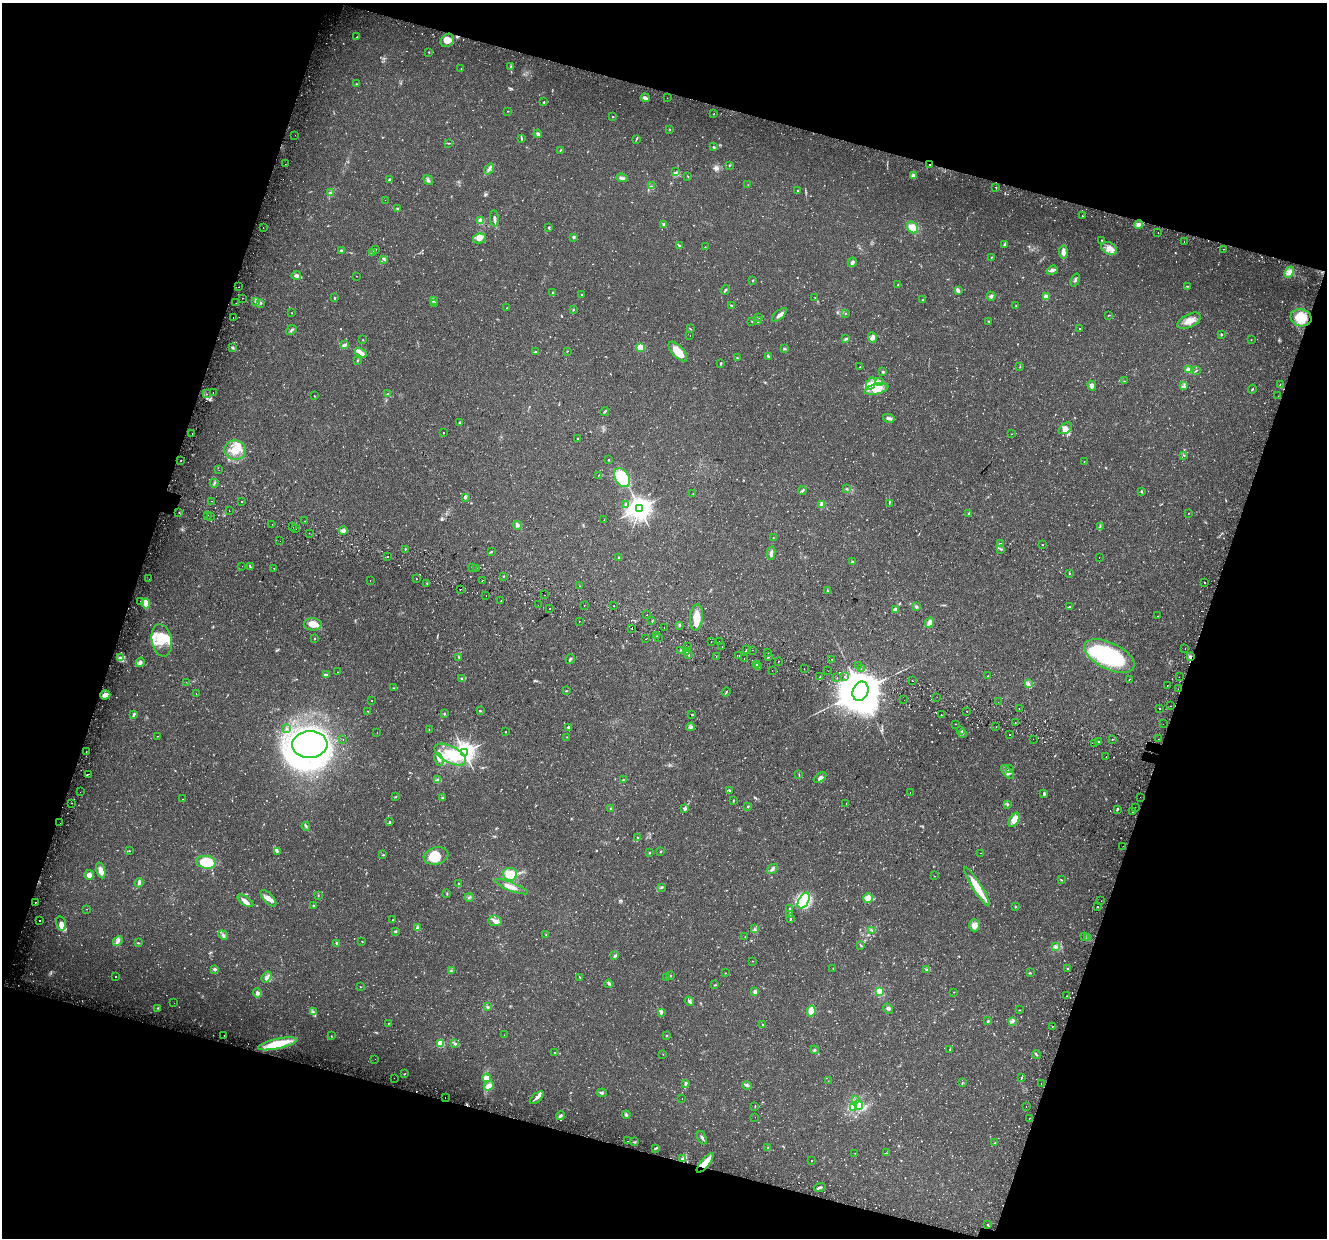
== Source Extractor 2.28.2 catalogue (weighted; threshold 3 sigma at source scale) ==
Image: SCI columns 77-5375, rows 354-5297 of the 5443 x 5590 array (HDU 1 of 3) = the unmasked area's bounding box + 8 px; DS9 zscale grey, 4 x 4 block average (1 PNG px = mean of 4 x 4 image px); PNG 1329 x 1240 px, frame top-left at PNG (2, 3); each listed source drawn as its Kron ellipse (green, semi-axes under 4 px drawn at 4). Shown black and unused: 36% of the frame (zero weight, under 2 of 3 exposures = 5% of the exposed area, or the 3 px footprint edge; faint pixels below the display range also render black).
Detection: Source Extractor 2.28.2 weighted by HDU 2 'WHT'. Background 0.0371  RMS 0.0039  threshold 0.0178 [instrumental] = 3 sigma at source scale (4.5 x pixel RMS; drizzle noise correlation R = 1.50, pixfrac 1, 0.0396/0.0396 arcsec/px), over >= 5 px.
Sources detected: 1122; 39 too faint to see at this stretch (4 x 4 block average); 7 inside a brighter object's white glare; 51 cosmic-ray / hot-pixel residue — neither listed nor drawn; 20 coinciding with a brighter row at this scale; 45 inside a brighter listed object's ellipse — not listed separately; of the other 960, all 500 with FLUX_AUTO >= 0.886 (the completeness limit of this list) listed and drawn (460 fainter detections not listed), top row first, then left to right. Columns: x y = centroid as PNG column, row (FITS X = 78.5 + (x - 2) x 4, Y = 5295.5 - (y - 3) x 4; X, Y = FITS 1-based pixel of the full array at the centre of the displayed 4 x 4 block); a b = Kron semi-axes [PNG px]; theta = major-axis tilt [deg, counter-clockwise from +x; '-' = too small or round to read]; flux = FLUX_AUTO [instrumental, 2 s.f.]
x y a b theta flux
357 37 2 2 - 0.97
447 40 7 6 - 22
429 52 2 2 - 1.8
511 66 2 2 - 1.9
461 68 2 2 - 1.1
356 84 2 2 - 1
645 98 5 2 - 11
667 98 2 2 - 1.4
544 102 3 2 - 1.6
508 111 2 2 - 0.96
714 114 2 2 - 1.9
612 117 2 2 - 1.2
670 129 2 2 - 1.3
538 134 4 3 - 5.8
295 135 2 2 - 1.7
521 138 3 2 - 2
636 139 3 2 - 1.5
449 143 2 2 - 1.1
713 147 3 2 - 2.5
561 150 4 2 - 1.9
285 164 2 2 - 1
930 165 2 2 - 1.1
729 166 2 2 - 1.1
489 169 6 3 54 6.3
676 172 3 2 - 2.8
913 175 3 2 - 6.6
688 176 2 2 - 0.96
622 178 6 3 -5 6.3
389 180 3 2 - 2.4
428 180 5 3 - 5.3
748 185 3 2 - 0.95
651 186 3 2 - 2.7
996 187 2 2 - 3.8
797 191 3 2 - 1.8
331 193 3 2 - 2.1
385 200 2 2 - 1.2
397 209 3 2 - 2.4
1082 216 2 2 - 1.9
494 218 8 2 -86 5.6
481 221 2 2 - 86
664 224 2 2 - 3.1
1139 225 4 3 - 8.8
549 227 2 2 - 3.5
263 228 2 2 - 1.1
912 228 6 5 - 25
1158 233 2 2 - 1.5
573 237 4 2 - 3.1
480 238 7 5 11 20
1101 240 3 2 - 1.3
1184 242 2 2 - 1.6
1004 244 3 2 - 3.5
679 245 3 2 - 2.2
705 247 2 2 - 0.9
1109 248 8 5 -26 17
1223 249 2 2 - 1
375 250 3 2 - 1.2
341 251 2 2 - 13
373 252 3 2 - 3.5
1063 252 6 4 -87 10
992 257 2 2 - 0.94
384 259 3 2 - 3.7
852 262 5 3 - 7
1052 270 6 2 19 8.8
1289 272 6 4 65 12
296 275 5 2 - 11
356 276 2 2 - 0.96
753 280 3 2 - 1.6
1075 280 6 2 71 4
898 284 2 2 - 0.96
1187 286 3 2 - 1.6
239 287 2 2 - 2.2
725 290 4 3 - 3
958 291 4 2 - 8.4
552 292 2 2 - 1.8
582 295 2 2 - 1.6
991 296 4 3 - 4.7
1046 297 2 2 - 72
242 298 2 2 - 1.7
335 298 3 2 - 1.9
815 298 2 2 - 1.1
922 300 2 2 - 1.7
256 301 4 3 - 4.7
433 301 2 2 - 1.4
236 303 2 2 - 1.4
260 303 4 2 - 2.3
435 303 3 2 - 1.8
1016 305 3 2 - 1
732 306 2 2 - 0.92
507 308 2 2 - 1.3
573 310 2 2 - 1.7
291 313 2 2 - 0.97
846 313 2 2 - 1.2
779 315 9 3 42 8.7
1108 315 2 2 - 0.91
759 317 2 2 - 1.1
233 318 2 2 - 2.6
1301 318 10 8 -14 56
752 321 2 2 - 1.3
757 321 3 2 - 2.2
989 321 3 2 - 2
1189 321 13 6 26 23
1080 328 2 2 - 1.3
690 329 2 2 - 1.3
291 330 6 2 39 3.4
690 335 2 2 - 1.4
1221 335 3 2 - 1.9
872 338 5 3 - 7.3
846 339 3 2 - 4
1251 339 2 2 - 0.94
363 340 2 2 - 1.2
345 345 3 2 - 3.7
233 347 4 2 - 2.6
640 347 2 2 - 120
784 349 3 2 - 2.6
536 351 3 2 - 1.5
567 351 2 2 - 1.1
678 352 12 5 -48 46
361 353 6 2 -35 20
768 357 3 2 - 2
737 358 2 2 - 1.3
357 360 2 2 - 1.2
721 364 3 2 - 1.6
860 366 2 2 - 3
1020 367 2 2 - 1.2
1189 370 2 2 - 82
1196 370 3 2 - 1.6
882 371 3 2 - 1.9
880 381 2 2 - 0.89
1125 381 3 2 - 1.2
871 384 7 3 65 9.5
1280 384 2 2 - 1
1184 385 3 2 - 2
1092 386 5 4 - 8.1
876 389 12 5 13 24
1252 389 4 2 - 1.9
213 392 2 2 - 2.7
207 394 2 2 - 0.9
388 394 2 2 - 1.4
314 396 2 2 - 1
1278 396 2 2 - 1
605 411 4 2 - 3
889 418 6 3 -13 7.4
460 423 4 2 - 3.2
1065 428 7 4 36 13
192 433 2 2 - 2
443 433 2 2 - 2
1011 434 2 2 - 1.2
577 438 2 2 - 4.3
235 450 11 10 - 35
1184 455 3 2 - 1.8
608 460 2 2 - 1.9
181 461 2 2 - 5.8
1084 461 2 2 - 1
219 470 2 2 - 1.8
598 475 2 2 - 1
622 478 10 7 -58 85
214 483 4 2 - 3.2
847 489 2 2 - 1
802 490 4 2 - 2.3
1141 491 3 2 - 1.7
693 494 2 2 - 1.2
466 498 2 2 - 1.3
211 501 2 2 - 2.5
242 502 2 2 - 15
889 503 2 2 - 0.92
626 504 2 2 - 5.8
822 504 4 3 - 5.5
639 508 4 3 - 2000
229 511 2 2 - 1.1
179 513 2 2 - 1
969 513 2 2 - 2.2
1188 513 2 2 - 1.1
208 515 2 2 - 8
210 517 2 2 - 21
604 520 2 2 - 1.2
304 521 2 2 - 2.7
272 524 2 2 - 3.9
517 525 4 3 - 7.6
1100 526 3 2 - 1.9
292 527 2 2 - 4.7
296 528 2 2 - 1
343 531 4 3 - 5.6
309 533 2 2 - 2
773 538 2 2 - 0.97
280 541 2 2 - 1.6
1000 543 2 2 - 0.98
1042 545 2 2 - 1.1
405 549 2 2 - 1.3
1001 549 2 2 - 1.4
491 552 2 2 - 1.8
771 553 6 3 78 8.6
388 557 2 2 - 0.91
1099 557 2 2 - 1.3
619 558 2 2 - 1.9
853 562 3 2 - 2.6
242 566 2 2 - 1.3
250 566 3 2 - 1.4
472 568 2 2 - 6.6
476 568 2 2 - 4.1
274 569 2 2 - 3.5
1069 574 2 2 - 1.4
503 576 2 2 - 3.6
149 579 2 2 - 1.2
417 579 2 2 - 6.1
482 580 2 2 - 2.2
370 581 2 2 - 1.1
427 583 2 2 - 1.2
1204 583 2 2 - 15
579 586 2 2 - 3.1
460 589 2 2 - 15
828 591 3 2 - 2.1
486 595 2 2 - 6.9
545 595 2 2 - 1.5
140 601 2 2 - 1
501 601 2 2 - 3.7
146 603 5 3 - 23
538 605 2 2 - 1.2
584 605 2 2 - 2.4
614 606 2 2 - 2.1
916 607 2 2 - 1.4
1069 607 3 2 - 1.6
550 609 2 2 - 2.9
895 610 2 2 - 32
647 615 2 2 - 1.2
1158 616 2 2 - 1.3
696 617 13 6 84 33
579 621 2 2 - 1.3
652 621 2 2 - 1.5
930 622 6 4 64 12
313 624 9 6 1 22
679 625 4 2 - 2
632 628 2 2 - 10
664 628 2 2 - 1.3
657 636 2 2 - 2.4
658 637 2 2 - 1.5
315 639 2 2 - 1.5
646 639 2 2 - 2
162 640 16 10 -80 48
719 641 2 2 - 1.3
711 642 2 2 - 1.6
687 647 2 2 - 1.1
722 647 2 2 - 1.1
1185 648 2 2 - 1.2
746 649 2 2 - 1.1
681 650 3 2 - 1.8
752 650 2 2 - 0.98
686 652 2 2 - 1.7
768 653 2 2 - 0.9
689 655 3 2 - 2.3
739 655 2 2 - 2.4
716 656 2 2 - 1.3
1109 656 27 13 -26 240
459 657 4 2 - 2.3
768 657 3 2 - 2.5
1190 657 3 2 - 4.2
120 658 4 2 - 7.2
570 659 5 2 - 4.1
744 659 2 2 - 20
831 659 2 2 - 2.3
778 661 2 2 - 2
140 662 5 3 - 6.8
756 664 2 2 - 2.8
758 666 2 2 - 6.9
858 666 2 2 - 1.3
804 668 2 2 - 1.7
861 669 2 2 - 3.1
772 670 2 2 - 2.3
828 671 2 2 - 1.1
338 672 2 2 - 0.95
326 675 4 2 - 2.8
844 676 2 2 - 37
988 676 2 2 - 1.1
820 677 2 2 - 1.4
837 677 2 2 - 2.7
1179 677 2 2 - 1.5
461 678 3 2 - 2.3
1129 679 2 2 - 1.3
912 681 2 2 - 2.5
186 682 2 2 - 1.2
1029 684 3 2 - 4.2
1167 685 2 2 - 0.97
394 688 2 2 - 1.1
1178 689 2 2 - 0.95
566 691 3 2 - 2
860 691 10 7 68 13000
726 692 5 2 - 1.7
196 694 2 2 - 3.3
105 695 5 4 - 20
937 697 2 2 - 0.98
372 700 2 2 - 3.7
904 700 2 2 - 1.5
998 702 2 2 - 1.6
1170 706 2 2 - 2.5
1019 708 2 2 - 6.8
1159 709 2 2 - 26
368 711 2 2 - 1.7
480 711 3 2 - 1.7
967 712 2 2 - 0.98
134 714 4 2 - 5.3
444 714 2 2 - 1.5
692 714 3 2 - 1.7
941 715 2 2 - 1.9
1015 722 2 2 - 0.98
955 724 2 2 - 0.99
1163 724 2 2 - 1.8
568 727 3 2 - 2.9
691 727 4 3 - 6.3
996 727 2 2 - 1.6
286 728 2 2 - 0.9
429 729 2 2 - 1.5
961 730 2 2 - 1.2
506 732 2 2 - 1.2
377 733 2 2 - 1.5
963 733 3 3 - 2.6
1009 735 2 2 - 1.4
158 736 2 2 - 1.5
567 737 2 2 - 1
1033 739 2 2 - 0.93
1113 739 2 2 - 1
1158 739 2 2 - 2
343 740 2 2 - 1.2
1099 742 2 2 - 43
1095 743 2 2 - 1.9
310 745 17 13 4 900
86 752 2 2 - 1.7
464 752 3 3 - 1600
450 754 17 8 -27 77
1106 756 2 2 - 41
439 760 7 3 -71 9.2
1010 769 2 2 - 0.9
1008 772 8 4 -51 11
88 774 2 2 - 1.1
799 775 2 2 - 1
820 778 7 3 32 7.6
623 779 3 2 - 1.2
438 780 4 3 - 8.4
729 790 3 2 - 2.4
80 792 2 2 - 2.6
910 793 2 2 - 1.3
1044 794 4 2 - 4
395 797 2 2 - 1.1
1140 797 2 2 - 3.4
442 798 2 2 - 2.7
183 799 2 2 - 1.4
733 801 2 2 - 1.3
71 803 2 2 - 1
846 803 2 2 - 1.1
1007 804 3 2 - 1.7
748 806 3 2 - 1.8
1135 807 2 2 - 1.4
611 809 3 2 - 4.9
685 809 3 2 - 6.2
1117 809 3 2 - 3.5
1132 812 2 2 - 1.4
1014 820 8 4 57 26
390 822 3 2 - 2.9
60 823 2 2 - 1.1
306 826 4 2 - 1.6
637 838 2 2 - 2.5
1123 846 2 2 - 1.9
129 851 2 2 - 1.5
277 851 3 2 - 2.1
660 851 2 2 - 1.7
649 853 2 2 - 4.1
980 853 2 2 - 3.2
383 855 3 2 - 1.8
436 856 12 8 15 64
206 862 10 6 -9 99
772 869 6 3 36 6
101 870 8 3 -75 18
510 874 7 6 - 35
89 875 5 4 - 9.4
934 876 2 2 - 1.1
1061 880 3 2 - 1.4
139 883 4 3 - 6.7
458 883 2 2 - 1.2
511 887 18 3 -21 20
662 887 4 2 - 1.8
977 887 23 4 -58 53
447 893 2 2 - 1.5
318 895 2 2 - 1.2
469 897 4 2 - 3.2
268 898 10 4 -47 12
868 898 5 5 - 24
245 901 9 4 -34 12
804 901 8 5 60 120
1101 901 2 2 - 1.6
36 902 2 2 - 2.1
313 906 2 2 - 4.7
1015 906 2 2 - 2
1098 907 2 2 - 1.2
86 909 2 2 - 1
790 909 2 2 - 3
790 915 4 3 - 4.3
790 919 4 2 - 2.3
393 920 3 2 - 1.6
40 921 2 2 - 1.8
495 921 6 5 - 9.4
61 923 7 5 -75 9.9
974 925 6 5 - 18
417 928 3 2 - 3.3
755 929 2 2 - 1.9
872 930 4 2 - 2.8
395 931 3 2 - 2.5
223 935 5 2 - 4.6
546 935 3 2 - 1.2
1084 936 2 2 - 1
745 937 2 2 - 1.1
1088 937 4 3 - 4.8
118 941 5 2 - 5.1
362 942 2 2 - 1.4
138 943 3 2 - 2.2
337 943 2 2 - 18
861 945 4 2 - 1.7
1055 947 4 3 - 4.7
615 956 3 2 - 4.1
752 961 2 2 - 0.89
833 968 2 2 - 1.1
1068 968 2 2 - 1.5
215 969 2 2 - 21
926 969 3 2 - 2.1
451 971 2 2 - 1.6
725 973 2 2 - 1.6
1030 973 2 2 - 1.3
671 975 2 2 - 2.1
115 977 2 2 - 1
267 977 6 4 52 7.9
580 977 2 2 - 1.6
667 978 2 2 - 1.1
609 984 4 3 - 4.1
715 985 3 2 - 1.7
360 987 2 2 - 0.89
755 992 2 2 - 31
879 992 4 3 - 22
954 992 2 2 - 0.91
258 993 5 3 - 6.6
1066 996 2 2 - 3.1
689 1001 5 3 - 5.2
174 1003 2 2 - 1.1
488 1007 3 2 - 2.4
158 1008 2 2 - 2.4
888 1009 5 3 - 4.6
1019 1010 3 2 - 1
811 1011 5 4 - 25
313 1012 4 3 - 4.4
661 1012 4 2 - 6.5
988 1021 2 2 - 2.5
1013 1021 3 2 - 2.4
388 1023 2 2 - 0.95
762 1025 3 2 - 2
1052 1026 2 2 - 2.7
224 1035 2 2 - 1.9
504 1035 2 2 - 1.3
666 1035 2 2 - 1.5
331 1036 2 2 - 0.98
441 1043 2 2 - 140
277 1044 20 5 12 81
455 1044 4 2 - 2.6
814 1050 4 2 - 3
950 1050 2 2 - 0.92
554 1053 2 2 - 3.8
663 1054 2 2 - 0.98
1036 1054 4 2 - 2.6
375 1059 2 2 - 1.1
405 1074 2 2 - 1
394 1078 2 2 - 1.3
487 1078 4 4 - 17
1021 1078 4 2 - 2.2
828 1081 2 2 - 0.94
962 1082 2 2 - 1.2
686 1083 3 2 - 5.9
1041 1083 2 2 - 0.92
489 1086 5 3 - 17
747 1086 5 2 - 3.4
602 1093 5 2 - 3.5
445 1098 2 2 - 1.3
537 1098 8 2 41 8.6
682 1099 2 2 - 1.1
855 1100 2 2 - 0.91
859 1105 5 4 - 9.7
755 1106 2 2 - 1.1
1026 1107 2 2 - 4.1
853 1108 3 2 - 5
560 1115 4 2 - 5.8
626 1115 4 3 - 3.3
755 1117 2 2 - 1
1029 1119 2 2 - 1.4
702 1138 7 2 -67 4.7
627 1141 2 2 - 1.3
634 1142 2 2 - 1.4
995 1143 3 2 - 1.8
655 1148 3 2 - 2
768 1148 3 2 - 2.3
855 1153 2 2 - 1.1
886 1153 3 2 - 1.3
682 1159 3 2 - 5.2
811 1161 2 2 - 1.1
705 1163 12 4 51 35
820 1187 6 2 17 4.5
988 1225 2 2 - 3.4
Overlapping masked pixels (flux is a lower limit): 3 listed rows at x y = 930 165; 1190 657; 705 1163
Diffuse or blended objects may show on this block-average render without a row.